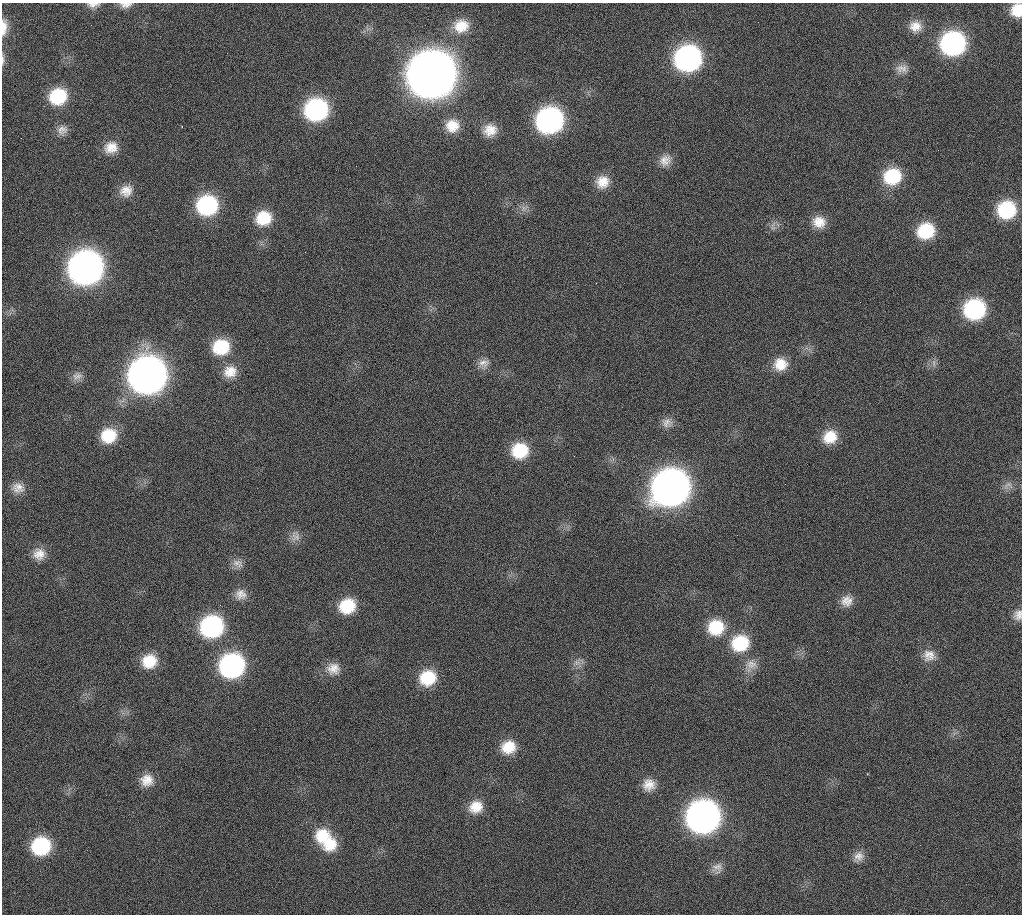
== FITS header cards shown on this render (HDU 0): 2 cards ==
NAXIS1  =                 1020 / length of data axis 1
NAXIS2  =                 912  / length of data axis 2

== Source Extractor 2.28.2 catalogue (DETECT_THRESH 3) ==
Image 1020 x 912 px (HDU 0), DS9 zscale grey, 1 PNG px = 1 image px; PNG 1024 x 916 px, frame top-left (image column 1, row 912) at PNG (2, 3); no overlay
Background 267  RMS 17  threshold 50.8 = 3 sigma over >= 5 px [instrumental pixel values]
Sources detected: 74; all 74 listed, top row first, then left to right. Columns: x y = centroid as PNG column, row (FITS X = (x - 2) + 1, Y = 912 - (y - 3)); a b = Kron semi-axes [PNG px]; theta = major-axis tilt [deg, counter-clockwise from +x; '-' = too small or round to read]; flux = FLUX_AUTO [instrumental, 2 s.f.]
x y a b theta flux
93 5 17 7 2 6.8e+03
126 5 16 7 3 7.3e+03
1017 10 14 11 80 2.3e+04
91 25 2 2 - 1.0e+03
461 26 19 16 14 2.6e+04
915 26 17 15 -9 1.6e+04
4 27 19 7 87 1.4e+04
953 44 18 17 - 2.5e+05
688 58 18 17 - 3.5e+05
3 60 15 4 89 3.9e+03
902 69 17 11 0 1.0e+04
432 75 22 21 - 4.7e+06
58 96 18 16 23 5.9e+04
316 110 18 17 - 2.0e+05
550 120 18 17 - 3.5e+05
452 126 17 16 - 2.2e+04
62 130 14 13 - 9.5e+03
490 130 14 13 - 1.7e+04
111 147 17 14 19 1.8e+04
665 160 17 14 43 1.3e+04
892 176 19 17 21 5.8e+04
602 182 16 15 - 1.9e+04
126 191 17 15 28 1.6e+04
207 205 18 17 - 1.2e+05
524 208 10 4 -81 4.1e+03
1006 210 17 16 - 7.5e+04
263 218 17 15 22 3.6e+04
819 222 17 15 -20 1.9e+04
773 228 7 6 - 3.9e+03
926 231 17 15 21 5.3e+04
86 268 20 19 - 1.1e+06
974 309 17 16 - 1.4e+05
221 347 18 17 - 5.0e+04
484 363 15 12 -2 1.1e+04
934 363 11 4 -90 3.9e+03
780 364 17 16 - 2.3e+04
230 372 18 15 25 1.9e+04
147 375 20 19 - 1.6e+06
77 376 15 11 14 7.9e+03
667 423 15 13 -6 1.0e+04
108 435 17 16 - 3.9e+04
830 437 18 16 37 2.6e+04
520 451 18 17 - 4.8e+04
1008 485 16 9 16 7.7e+03
18 488 17 14 -5 1.4e+04
671 488 21 19 29 1.5e+06
295 536 16 12 -86 1.0e+04
39 554 16 15 - 1.6e+04
238 563 16 10 -19 8.7e+03
241 594 15 14 - 1.2e+04
847 601 15 14 - 1.3e+04
347 606 17 15 28 4.2e+04
1018 615 14 11 77 9.2e+03
212 626 19 17 22 1.8e+05
716 627 19 18 - 4.5e+04
740 643 21 19 22 5.6e+04
929 655 17 16 - 1.5e+04
149 661 16 15 - 3.0e+04
577 662 11 8 -8 6.7e+03
751 665 19 14 53 1.5e+04
232 666 19 17 28 2.5e+05
333 669 18 16 -11 1.6e+04
428 678 18 16 20 4.3e+04
508 747 17 15 13 2.6e+04
867 774 3 2 - 8.0e+02
147 780 16 15 - 1.7e+04
649 785 16 16 - 1.6e+04
476 807 17 15 22 2.1e+04
703 817 20 19 - 8.9e+05
323 836 21 19 43 3.5e+04
330 843 21 18 48 3.4e+04
41 846 18 16 20 8.6e+04
858 857 16 12 48 1.0e+04
717 868 16 13 79 9.9e+03
At the frame edge (FLAGS 8, measured only in part): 6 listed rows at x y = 93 5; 126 5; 1017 10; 4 27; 3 60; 1018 615